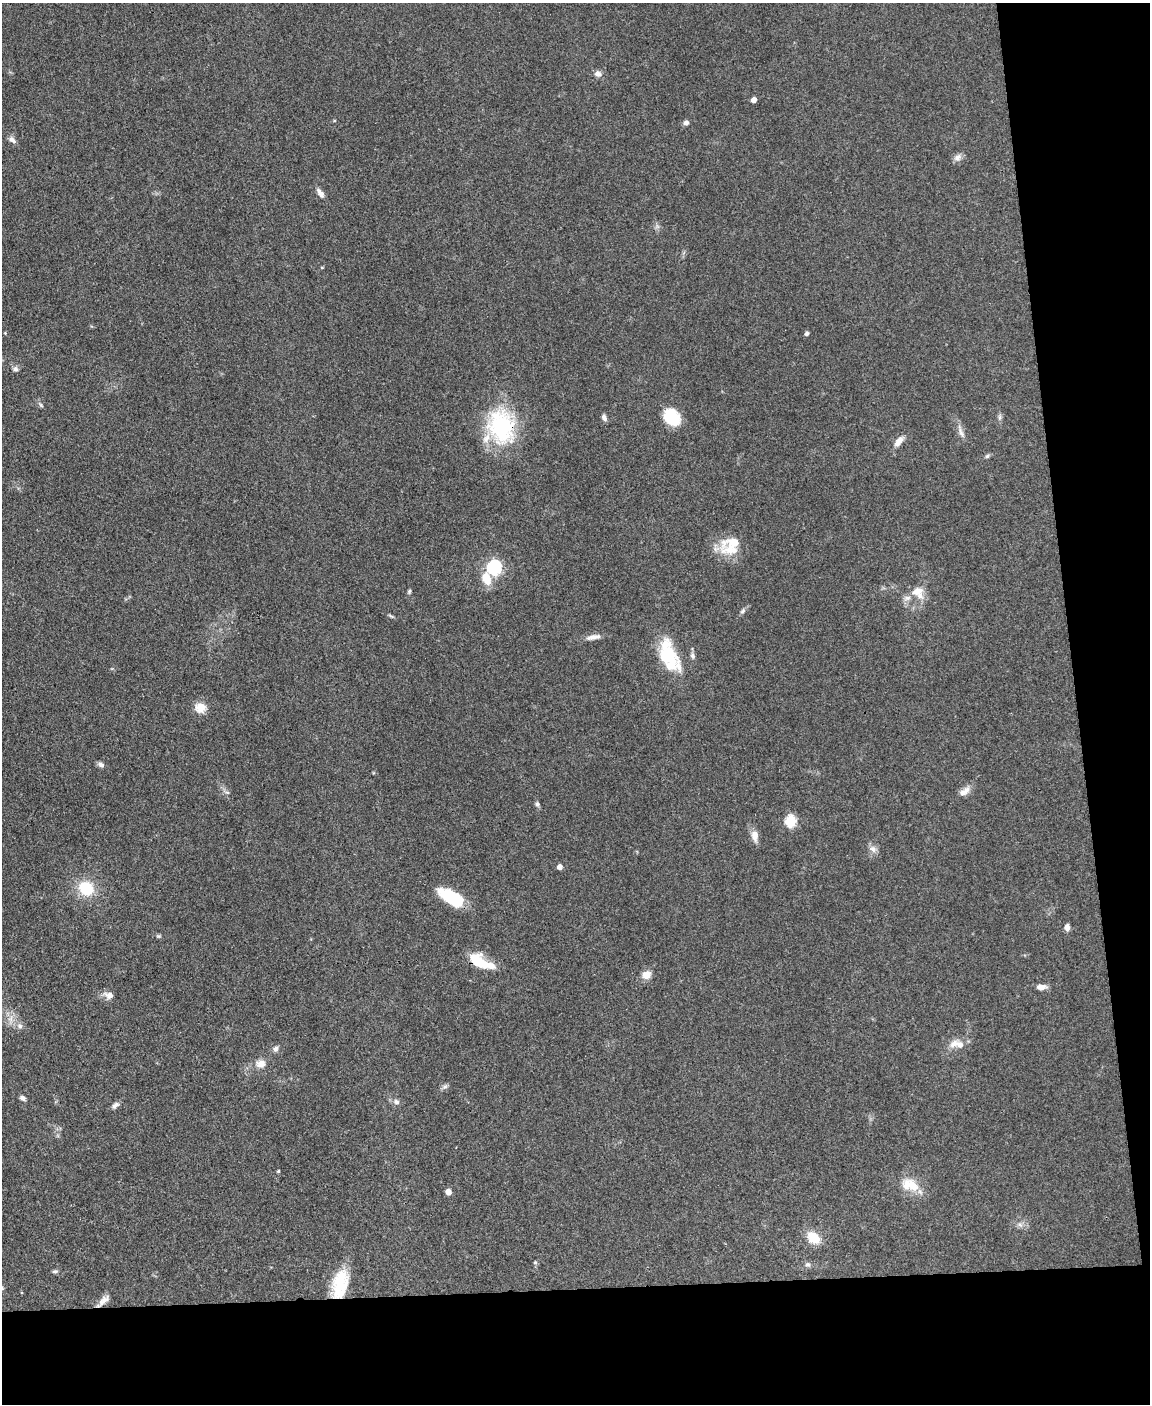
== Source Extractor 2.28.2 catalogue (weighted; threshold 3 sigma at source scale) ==
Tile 12 of 4 x 3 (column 4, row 3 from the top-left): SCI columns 3447-4594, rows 238-1639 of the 4594 x 4573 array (HDU 1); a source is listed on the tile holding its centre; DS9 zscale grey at full resolution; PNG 1152 x 1406 px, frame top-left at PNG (2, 3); no overlay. Shown black and unused: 15% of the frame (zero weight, under 3 of 4 exposures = <1% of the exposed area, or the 3 px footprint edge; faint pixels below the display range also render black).
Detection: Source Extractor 2.28.2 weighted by HDU 2 'WHT'; one run over the whole footprint, this tile lists its part. Background 0.107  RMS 0.0063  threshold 0.0282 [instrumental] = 3 sigma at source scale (4.5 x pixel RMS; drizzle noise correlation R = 1.50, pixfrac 1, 0.05/0.05 arcsec/px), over >= 5 px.
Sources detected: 67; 6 inside a brighter listed object's ellipse — not listed separately; the other 61 listed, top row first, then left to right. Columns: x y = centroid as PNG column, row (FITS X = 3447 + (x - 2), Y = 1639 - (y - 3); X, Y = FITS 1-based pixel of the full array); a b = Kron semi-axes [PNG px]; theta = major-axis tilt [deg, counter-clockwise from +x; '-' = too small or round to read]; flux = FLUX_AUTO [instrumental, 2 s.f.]
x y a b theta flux
598 74 8 7 - 2.8
754 100 4 4 - 4.2
686 123 5 5 - 2.4
12 140 12 7 -42 2.5
958 157 11 9 53 3
320 193 15 7 -56 3.1
806 334 6 4 44 1.2
15 369 6 6 - 1.9
41 405 7 4 -45 1.1
604 417 8 5 -63 2.2
672 417 20 16 -50 18
1000 418 9 4 81 1.5
501 427 45 33 -76 61
961 432 23 5 -70 3.7
899 441 15 7 49 4.7
987 456 6 5 - 1.2
730 545 28 21 37 19
494 567 6 6 - 130
486 578 15 10 -70 11
409 591 7 4 46 0.93
918 591 15 11 17 6.9
743 611 7 6 - 1.5
391 616 9 3 -33 1
593 637 20 7 10 4.3
667 655 36 21 -80 30
692 656 9 6 -83 1.9
200 708 15 13 1 6.9
101 765 9 6 -35 2
227 792 7 4 -18 1
963 793 14 9 26 4.3
537 804 6 6 - 1.5
790 821 6 5 - 51
755 836 15 9 -86 4.9
873 849 11 8 -36 3.1
560 867 4 4 - 4.2
86 888 16 14 -42 22
451 898 27 12 -32 30
1067 927 8 5 87 2.7
158 936 7 5 -10 0.96
480 962 24 11 -39 19
646 975 11 9 37 5.4
1041 987 11 6 3 3.9
109 995 12 9 -14 4.4
20 1026 8 7 - 2.4
954 1043 14 9 39 5
276 1049 8 6 71 2
261 1064 11 9 19 5.5
445 1086 9 5 41 1.6
22 1098 7 5 -33 1.8
396 1102 8 7 - 2.1
115 1105 11 6 35 2.3
278 1171 4 3 - 0.63
913 1186 24 13 -66 13
448 1192 5 5 - 5.1
1020 1224 7 6 - 2
813 1238 14 10 -44 13
535 1262 6 5 - 1
807 1264 7 6 - 1.7
55 1271 8 5 9 1.3
339 1287 30 18 80 26
103 1301 22 7 44 4.7
Overlapping masked pixels (flux is a lower limit): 4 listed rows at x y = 501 427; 480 962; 339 1287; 103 1301